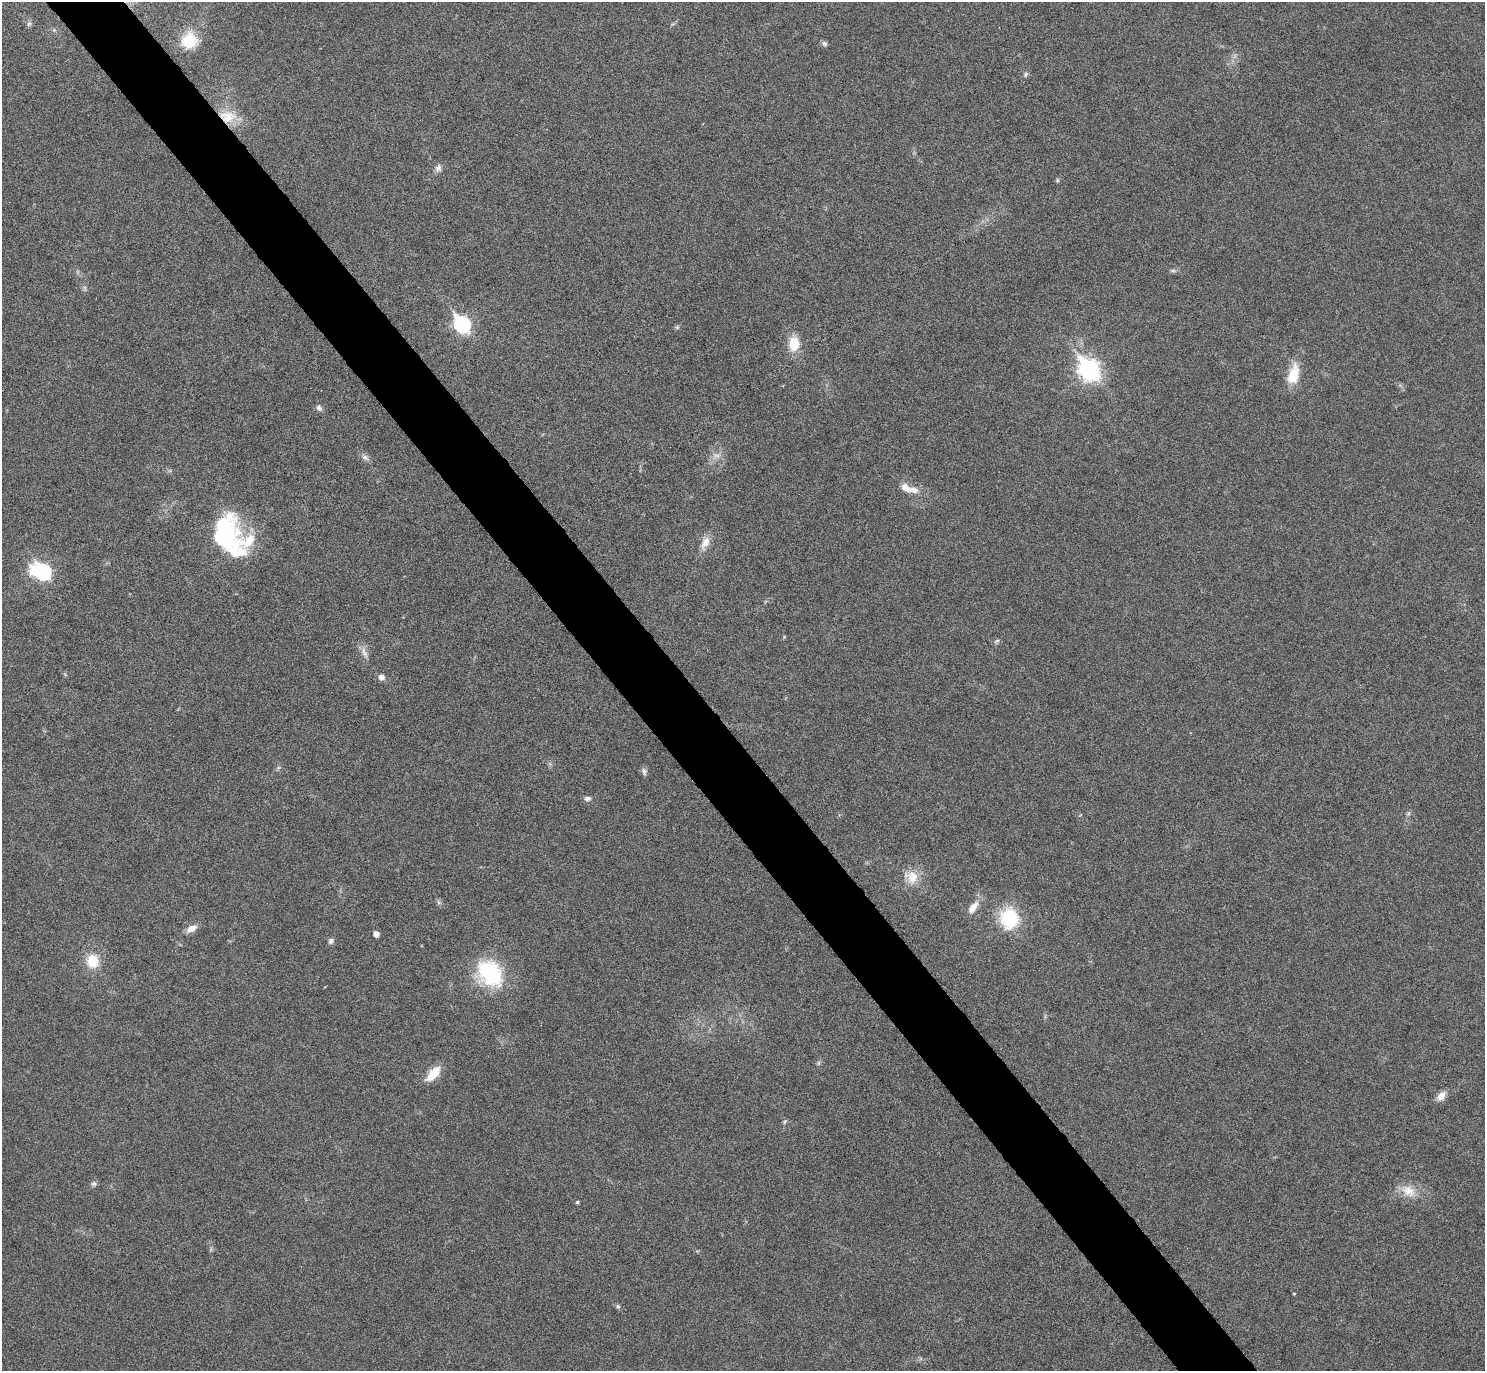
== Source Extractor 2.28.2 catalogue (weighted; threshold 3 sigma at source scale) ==
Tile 11 of 4 x 4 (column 3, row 3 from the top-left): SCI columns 2989-4471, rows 1545-2913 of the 5961 x 5953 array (HDU 1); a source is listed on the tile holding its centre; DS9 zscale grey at full resolution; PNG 1487 x 1373 px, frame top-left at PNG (2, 2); no overlay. Shown black and unused: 5% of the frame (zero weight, under 5 of 9 exposures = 2% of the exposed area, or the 3 px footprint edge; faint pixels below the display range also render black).
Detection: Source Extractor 2.28.2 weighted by HDU 2 'WHT'; one run over the whole footprint, this tile lists its part. Background 0.0516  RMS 0.0041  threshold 0.0167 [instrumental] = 3 sigma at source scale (4.09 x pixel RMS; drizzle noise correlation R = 1.36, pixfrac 0.8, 0.05/0.05 arcsec/px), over >= 5 px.
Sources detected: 48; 2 inside a brighter object's white glare — not listed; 3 inside a brighter listed object's ellipse — not listed separately; the other 43 listed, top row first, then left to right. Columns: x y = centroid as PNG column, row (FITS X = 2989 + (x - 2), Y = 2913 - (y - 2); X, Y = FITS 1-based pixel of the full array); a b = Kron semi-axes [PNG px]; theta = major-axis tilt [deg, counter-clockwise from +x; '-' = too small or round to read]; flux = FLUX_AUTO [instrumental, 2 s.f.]
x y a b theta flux
29 23 6 4 19 0.66
189 41 20 18 36 9.9
824 43 8 6 -43 0.88
1025 74 7 6 - 0.76
227 117 24 16 2 8.7
438 168 9 8 - 1.6
1057 180 5 4 - 0.49
1173 271 7 4 -1 0.73
462 324 8 7 - 84
677 327 6 5 - 0.59
794 344 15 11 84 8
1089 370 10 8 -52 200
1293 374 27 13 76 8.5
319 408 8 6 -87 1.1
716 455 11 5 -1 1.5
365 457 10 5 -47 1.3
906 488 17 10 -29 3.5
229 536 39 27 51 26
705 543 17 10 58 3.6
43 572 8 7 - 65
997 641 9 3 29 0.65
364 652 18 5 -66 2.1
381 677 8 7 - 1.7
644 772 10 6 -80 1.1
587 799 9 6 3 1.2
912 877 19 17 -72 6.3
438 902 7 4 -72 0.71
973 907 18 8 52 3.5
1009 918 27 23 -84 17
191 928 13 7 32 3
376 934 5 4 - 2.6
331 941 7 5 67 1.1
93 961 15 13 -77 8.2
490 973 34 24 -47 28
819 1063 7 4 71 0.57
433 1074 21 10 48 6.2
1441 1096 12 8 51 3
785 1121 7 4 58 0.58
94 1184 7 6 - 0.89
1408 1191 22 14 -29 6.1
577 1202 4 4 - 0.6
1294 1294 4 3 - 0.3
618 1306 6 5 - 0.68
Overlapping masked pixels (flux is a lower limit): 1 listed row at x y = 227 117